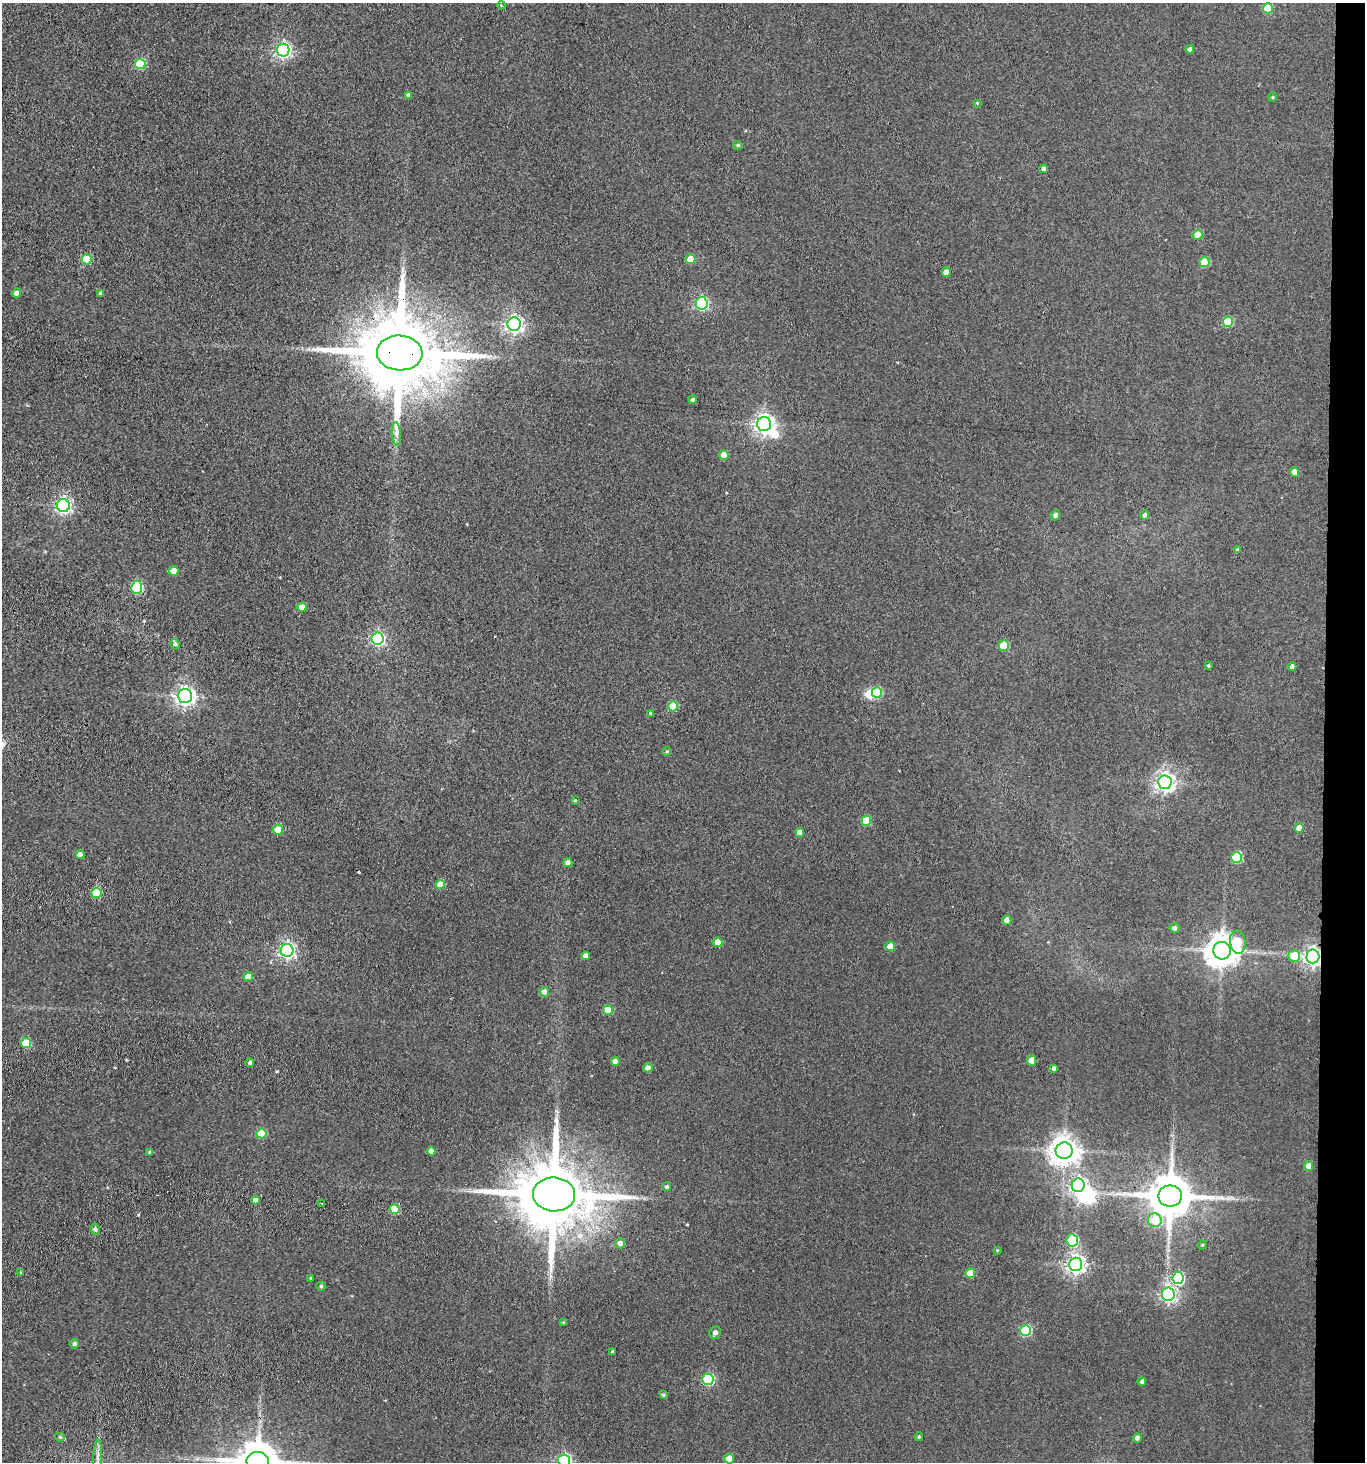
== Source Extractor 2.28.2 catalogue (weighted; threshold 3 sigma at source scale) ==
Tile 6 of 3 x 3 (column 3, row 2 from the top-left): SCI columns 2944-4306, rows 1465-2924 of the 4467 x 4388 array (HDU 1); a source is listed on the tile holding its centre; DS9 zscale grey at full resolution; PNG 1367 x 1464 px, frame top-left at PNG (2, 3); each listed source drawn as its Kron ellipse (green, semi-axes under 4 px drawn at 4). Shown black and unused: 3% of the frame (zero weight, under 3 of 4 exposures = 5% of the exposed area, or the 3 px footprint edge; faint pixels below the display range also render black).
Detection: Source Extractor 2.28.2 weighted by HDU 2 'WHT'; one run over the whole footprint, this tile lists its part. Background 0.0656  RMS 0.0068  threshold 0.0304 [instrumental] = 3 sigma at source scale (4.5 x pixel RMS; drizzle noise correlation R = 1.50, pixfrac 1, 0.05/0.05 arcsec/px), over >= 5 px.
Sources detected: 117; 3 inside a brighter object's white glare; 1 cosmic-ray / hot-pixel residue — neither listed nor drawn; the other 113 listed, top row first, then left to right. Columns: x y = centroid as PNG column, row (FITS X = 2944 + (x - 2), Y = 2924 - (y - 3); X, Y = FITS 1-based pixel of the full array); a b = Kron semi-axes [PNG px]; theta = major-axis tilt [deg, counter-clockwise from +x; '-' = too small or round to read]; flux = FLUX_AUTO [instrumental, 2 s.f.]
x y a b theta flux
501 5 4 3 - 0.63
1268 8 5 5 - 20
1190 49 4 4 - 2.3
283 50 6 6 - 180
140 64 5 5 - 34
409 95 4 4 - 3
1273 97 4 4 - 0.78
977 103 4 3 - 0.58
738 145 5 4 - 1
1044 169 4 4 - 1.6
1198 235 5 5 - 11
87 259 5 5 - 22
690 259 5 5 - 15
1205 262 5 5 - 23
946 272 4 4 - 4.6
16 293 5 4 - 2.9
101 293 4 4 - 1.5
702 303 6 6 - 97
1228 322 5 5 - 29
514 324 6 6 - 240
400 353 23 17 -3 9900
693 400 4 4 - 1.3
764 424 7 7 - 350
397 434 12 4 -85 2.6
724 455 5 4 - 8.9
1295 472 5 4 - 8
63 506 6 6 - 180
1055 515 5 4 - 1.8
1145 515 4 4 - 1.7
1238 550 4 4 - 1.3
174 571 5 4 - 7.9
137 588 6 5 - 55
302 607 5 4 - 9.2
378 639 6 6 - 120
175 644 5 4 - 1.5
1004 646 5 5 - 21
1209 665 3 3 - 0.91
1292 667 4 4 - 2.3
877 692 5 5 - 31
185 696 7 6 - 310
673 706 5 5 - 21
650 713 3 3 - 0.59
667 751 4 4 - 0.74
1165 782 7 7 - 320
575 800 3 3 - 0.74
866 821 5 5 - 18
1299 828 4 4 - 6.8
278 830 5 5 - 12
800 832 4 4 - 4.9
80 855 4 4 - 3.5
1237 857 5 5 - 36
568 863 4 4 - 2.3
440 885 4 4 - 9.3
96 893 5 5 - 23
1007 920 4 4 - 7.2
1174 928 5 5 - 1.9
718 942 4 4 - 9.2
1238 942 12 7 -83 19
890 946 5 4 - 6.8
287 950 6 6 - 190
1222 951 9 8 - 1100
586 956 4 4 - 3.6
1294 956 6 5 - 14
1313 956 7 6 - 250
248 977 5 4 - 8.2
544 992 5 5 - 3
608 1010 5 4 - 12
26 1043 5 5 - 22
1031 1060 5 4 - 5.6
615 1061 4 4 - 4.1
250 1063 4 4 - 1.9
648 1068 5 4 - 2.8
1054 1069 4 3 - 2
261 1133 5 5 - 20
431 1151 4 4 - 2.5
1064 1151 8 8 - 850
150 1152 4 3 - 0.93
1309 1166 4 4 - 5.8
1078 1185 7 6 - 180
667 1187 4 4 - 1.3
554 1194 21 17 -4 7100
1170 1196 12 10 0 2400
255 1200 4 4 - 3.2
322 1203 3 2 - 0.62
395 1209 5 5 - 18
1155 1220 7 7 - 15
95 1229 5 5 - 1.6
1072 1240 6 6 - 35
620 1243 5 5 - 3.3
1202 1245 4 4 - 0.66
997 1250 4 3 - 0.57
1076 1264 7 6 - 290
21 1273 4 3 - 0.6
970 1273 5 5 - 13
311 1278 4 3 - 0.67
1178 1278 6 5 - 70
321 1286 4 4 - 1.1
1168 1294 6 6 - 180
564 1322 4 3 - 0.85
1025 1330 5 5 - 45
715 1333 6 5 - 2.9
74 1344 5 4 - 1.6
612 1351 3 3 - 0.87
708 1379 5 5 - 56
1142 1382 4 4 - 1.4
663 1395 4 4 - 1.3
60 1437 5 4 - 0.98
919 1437 4 3 - 0.87
1137 1438 4 4 - 2.4
98 1456 17 4 88 3.8
729 1459 5 4 - 8.7
564 1460 6 6 - 100
258 1462 11 9 -3 2100
Overlapping masked pixels (flux is a lower limit): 3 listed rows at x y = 400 353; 1313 956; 554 1194
Isophote crosses this tile's border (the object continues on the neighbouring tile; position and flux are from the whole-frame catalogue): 2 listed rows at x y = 564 1460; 258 1462